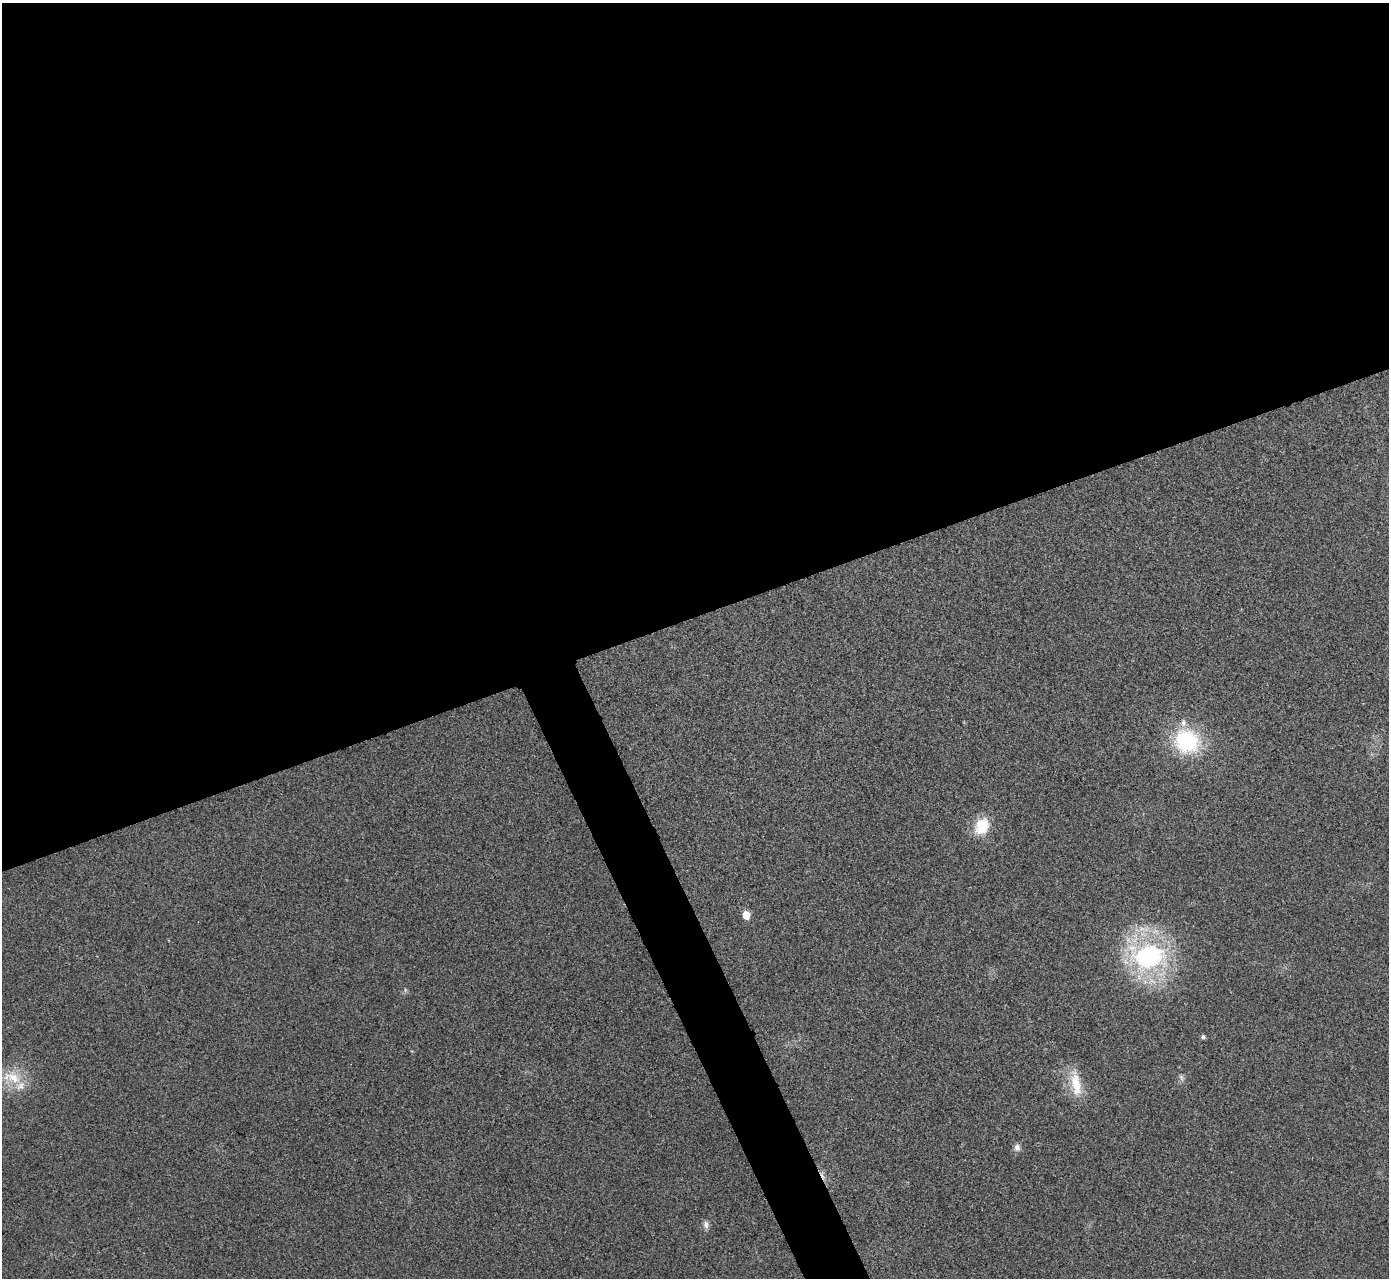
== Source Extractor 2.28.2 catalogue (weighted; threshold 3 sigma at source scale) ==
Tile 2 of 4 x 4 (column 2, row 1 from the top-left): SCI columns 1393-2779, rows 3986-5261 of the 5559 x 5548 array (HDU 1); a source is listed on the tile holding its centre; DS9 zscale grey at full resolution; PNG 1391 x 1280 px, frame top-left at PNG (2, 3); no overlay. Shown black and unused: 51% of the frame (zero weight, under 3 of 4 exposures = <1% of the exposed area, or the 3 px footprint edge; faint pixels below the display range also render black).
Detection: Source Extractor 2.28.2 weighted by HDU 2 'WHT'; one run over the whole footprint, this tile lists its part. Background 0.0488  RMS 0.0067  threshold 0.0301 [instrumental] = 3 sigma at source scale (4.5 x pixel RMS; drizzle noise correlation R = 1.50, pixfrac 1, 0.05/0.05 arcsec/px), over >= 5 px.
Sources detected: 13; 1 cosmic-ray / hot-pixel residue — not listed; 2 inside a brighter listed object's ellipse — not listed separately; the other 10 listed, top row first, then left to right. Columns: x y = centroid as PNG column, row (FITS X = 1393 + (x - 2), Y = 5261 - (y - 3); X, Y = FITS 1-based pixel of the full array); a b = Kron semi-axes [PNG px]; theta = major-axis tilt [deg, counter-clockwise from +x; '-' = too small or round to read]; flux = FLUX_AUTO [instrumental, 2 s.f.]
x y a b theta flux
1187 741 31 28 -27 52
982 826 20 16 62 18
746 915 6 5 - 12
1148 956 38 28 2 110
1203 1037 5 4 - 1.7
12 1077 31 16 -16 20
1181 1078 11 5 -72 2
1076 1084 37 13 -80 18
1017 1147 10 8 -88 3
706 1225 9 7 -81 2.9